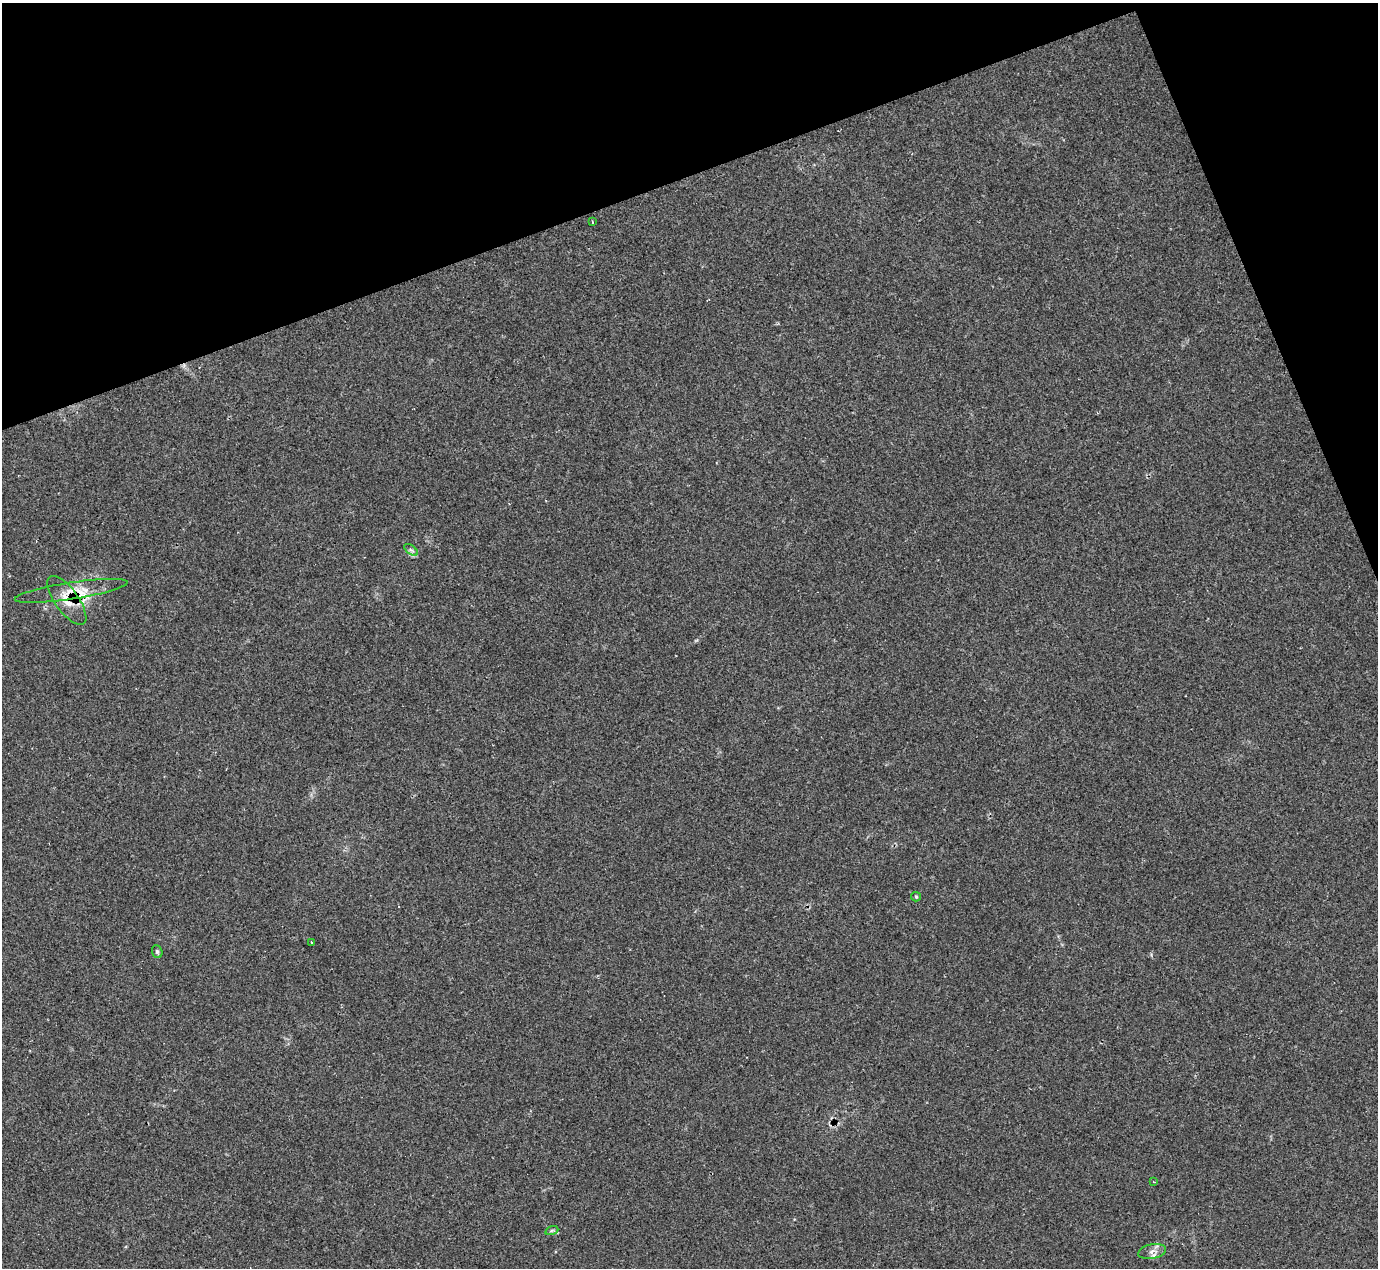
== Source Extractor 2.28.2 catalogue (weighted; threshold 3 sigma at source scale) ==
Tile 3 of 4 x 4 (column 3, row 1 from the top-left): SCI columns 2756-4131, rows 4076-5341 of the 5525 x 5503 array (HDU 1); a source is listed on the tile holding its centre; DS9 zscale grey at full resolution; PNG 1380 x 1270 px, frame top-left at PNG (2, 3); each listed source drawn as its Kron ellipse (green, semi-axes under 4 px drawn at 4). Shown black and unused: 18% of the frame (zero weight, under 2 of 3 exposures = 1% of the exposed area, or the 3 px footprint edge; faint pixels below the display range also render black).
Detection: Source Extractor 2.28.2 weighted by HDU 2 'WHT'; one run over the whole footprint, this tile lists its part. Background 0.134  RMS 0.007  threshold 0.0314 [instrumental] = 3 sigma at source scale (4.5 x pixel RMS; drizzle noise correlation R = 1.50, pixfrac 1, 0.05/0.05 arcsec/px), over >= 5 px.
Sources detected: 11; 1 inside a brighter listed object's ellipse — not listed separately; the other 10 listed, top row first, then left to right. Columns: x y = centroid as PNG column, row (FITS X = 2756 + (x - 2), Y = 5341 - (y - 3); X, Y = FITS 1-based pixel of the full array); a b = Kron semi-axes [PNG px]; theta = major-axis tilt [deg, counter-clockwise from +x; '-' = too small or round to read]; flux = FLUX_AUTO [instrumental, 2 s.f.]
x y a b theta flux
592 222 4 2 - 0.67
411 550 8 4 -36 1.5
71 591 57 8 9 15
67 600 29 11 -54 12
916 897 5 4 - 0.77
312 942 3 2 - 0.82
157 952 7 5 -69 1.2
1154 1182 3 3 - 0.58
552 1230 7 4 19 0.96
1152 1251 14 7 12 4.2
Overlapping masked pixels (flux is a lower limit): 2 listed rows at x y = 71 591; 67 600